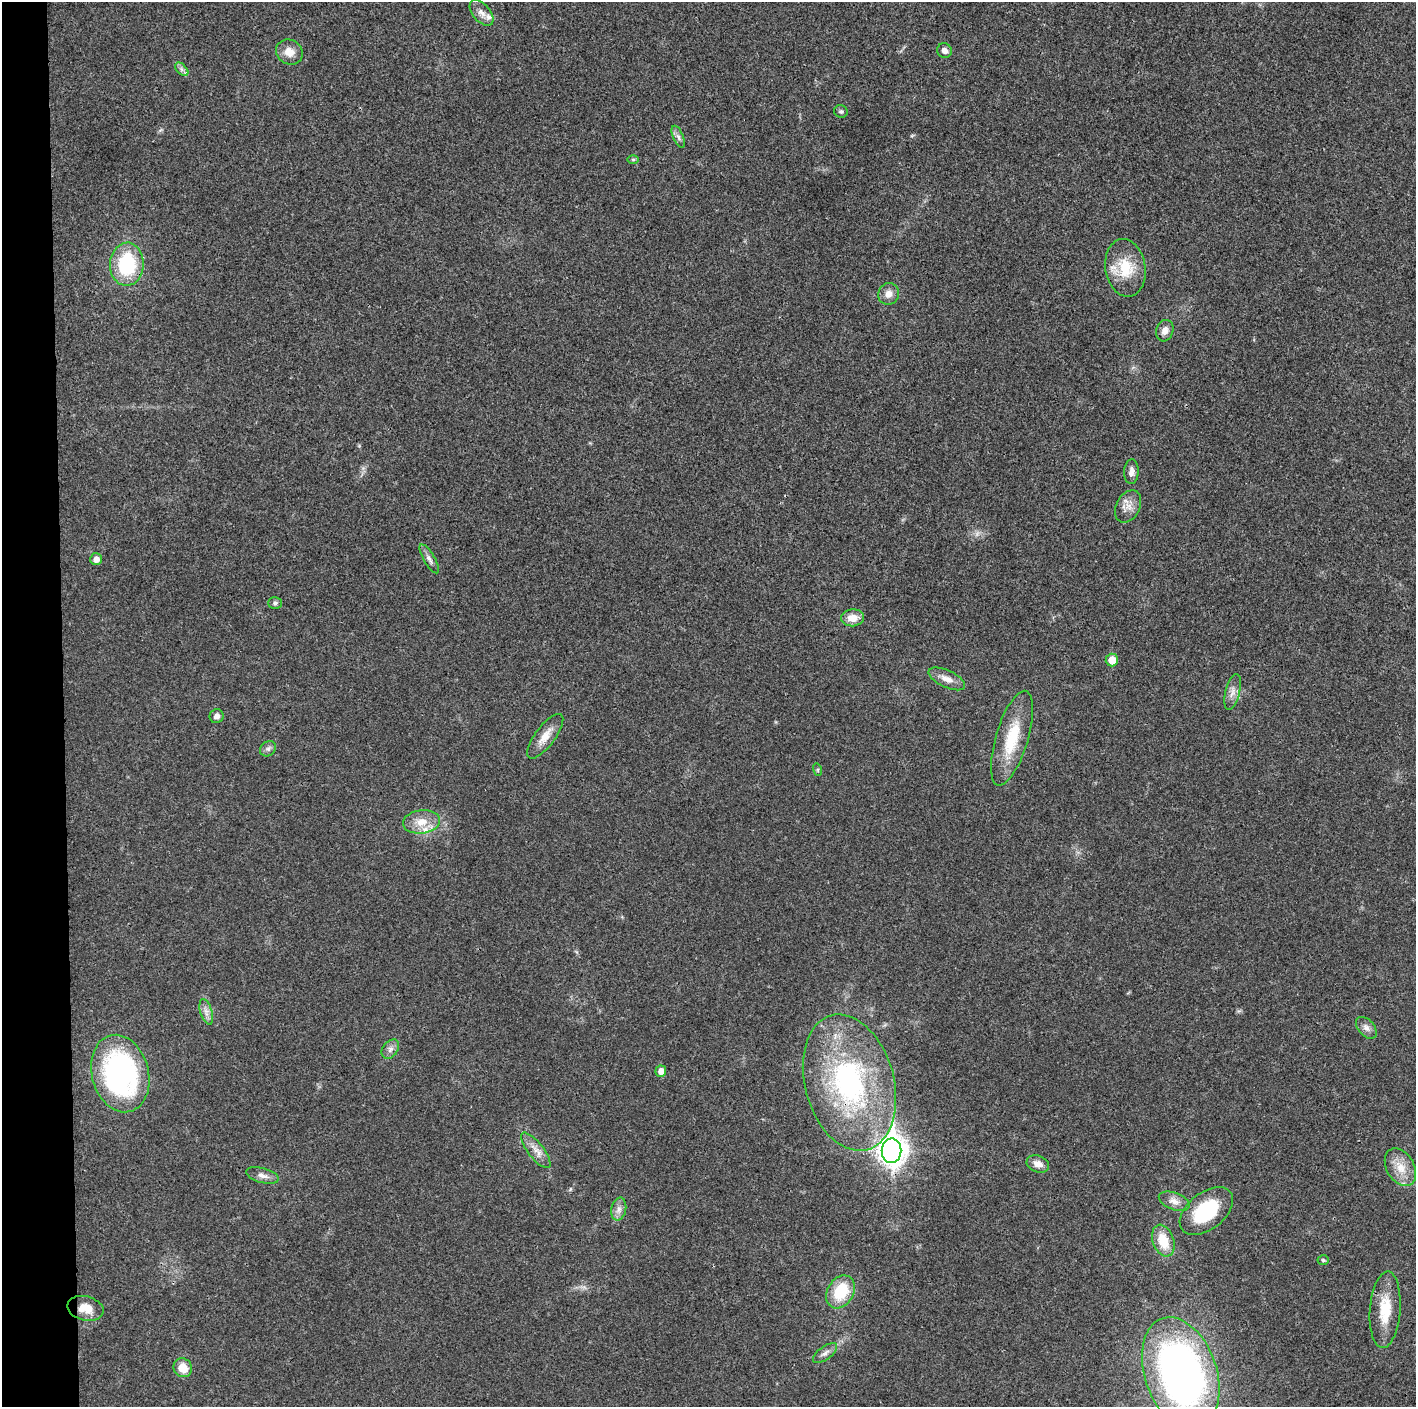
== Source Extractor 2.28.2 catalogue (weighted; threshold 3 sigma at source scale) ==
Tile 4 of 3 x 3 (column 1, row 2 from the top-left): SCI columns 1-1414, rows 1412-2816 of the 4243 x 4225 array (HDU 1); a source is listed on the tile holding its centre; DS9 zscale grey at full resolution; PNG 1418 x 1409 px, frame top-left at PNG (2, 2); each listed source drawn as its Kron ellipse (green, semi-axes under 4 px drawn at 4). Shown black and unused: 4% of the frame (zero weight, under 3 of 4 exposures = <1% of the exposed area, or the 3 px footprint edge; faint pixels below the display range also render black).
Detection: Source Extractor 2.28.2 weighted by HDU 2 'WHT'; one run over the whole footprint, this tile lists its part. Background 0.0183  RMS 0.0039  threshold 0.0177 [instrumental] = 3 sigma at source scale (4.5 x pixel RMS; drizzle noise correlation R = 1.50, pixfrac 1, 0.05/0.05 arcsec/px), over >= 5 px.
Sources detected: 50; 2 inside a brighter listed object's ellipse — not listed separately; the other 48 listed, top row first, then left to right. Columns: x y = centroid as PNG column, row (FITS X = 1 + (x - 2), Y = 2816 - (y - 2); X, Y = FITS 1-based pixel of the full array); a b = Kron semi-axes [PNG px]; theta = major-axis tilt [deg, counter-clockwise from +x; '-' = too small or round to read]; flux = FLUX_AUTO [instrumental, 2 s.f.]
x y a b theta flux
481 13 15 8 -49 2.8
944 51 7 7 - 2
289 52 14 12 -31 4.4
182 69 8 5 -46 1.1
841 111 7 6 - 0.83
678 137 12 5 -67 1.4
633 159 6 4 0 0.54
127 264 21 17 87 27
1125 268 29 20 -81 13
889 294 11 10 - 3.2
1165 331 11 8 71 2.6
1131 472 12 7 87 2.3
1128 506 17 12 63 3.9
96 559 6 6 - 2.6
429 559 16 5 -60 1.9
275 603 7 6 - 0.87
853 618 11 8 1 4.9
1112 660 6 6 - 6.2
947 679 20 8 -25 3.8
1233 692 18 7 76 2.9
217 716 7 7 - 1.8
545 736 27 10 53 5.4
1012 738 49 16 73 18
268 749 8 7 - 1.4
818 770 6 4 -72 0.53
421 822 18 11 7 6.1
206 1012 13 6 -73 2.1
1366 1028 13 8 -48 2.2
390 1049 11 7 54 1.8
661 1071 5 5 - 3.1
120 1074 39 28 -75 81
849 1083 70 44 -75 84
536 1150 21 8 -52 3.8
892 1151 12 10 89 460
1038 1164 11 8 -21 3.2
1400 1167 20 13 -59 6.8
262 1175 17 7 -15 2.6
1174 1201 16 8 -20 3.2
619 1209 11 7 78 2.2
1206 1211 31 18 38 26
1163 1241 16 10 -70 10
1323 1260 5 4 - 0.57
841 1292 17 13 59 16
85 1308 18 12 -14 5.8
1385 1310 38 15 86 12
825 1353 14 6 37 2
183 1368 10 9 - 5.7
1181 1373 58 36 -72 240
Overlapping masked pixels (flux is a lower limit): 1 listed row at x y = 849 1083
Isophote crosses this tile's border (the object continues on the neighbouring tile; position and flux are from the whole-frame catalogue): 1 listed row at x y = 1181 1373